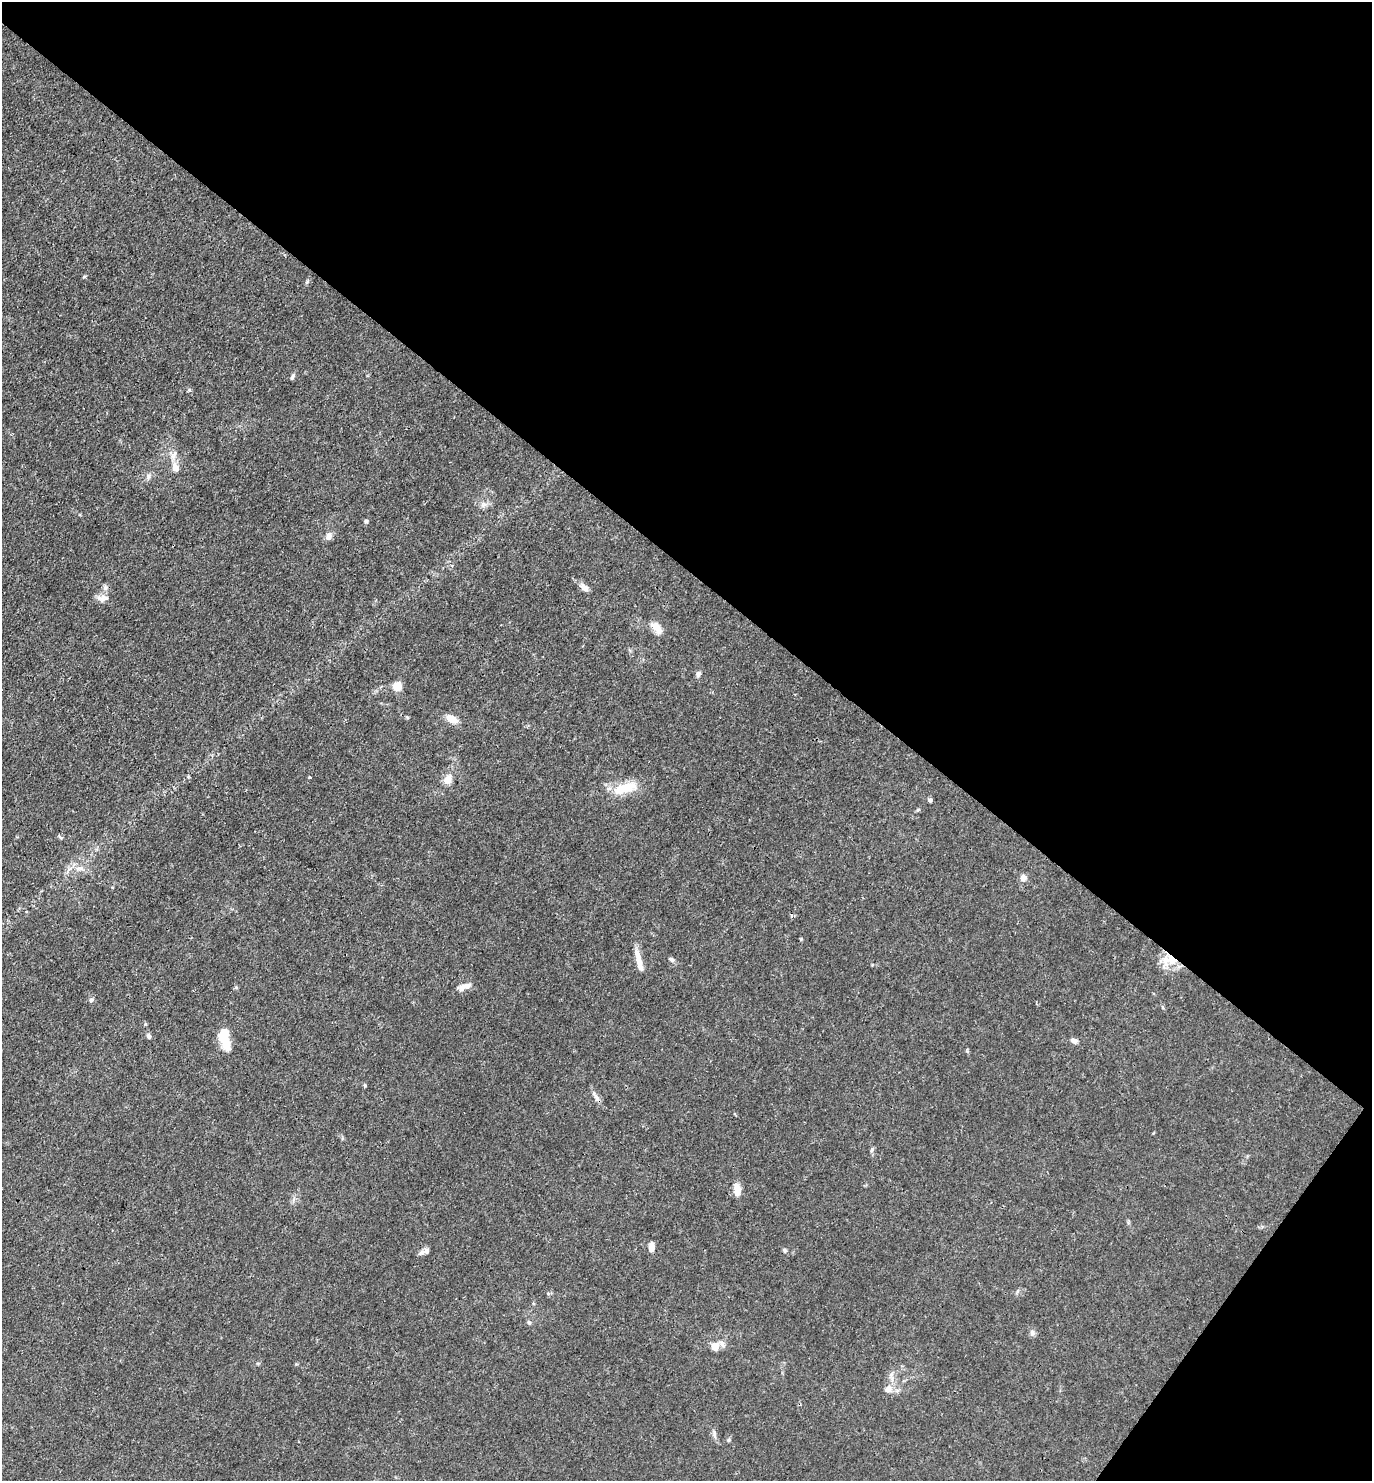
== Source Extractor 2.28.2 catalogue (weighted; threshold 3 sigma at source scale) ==
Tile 8 of 4 x 4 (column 4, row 2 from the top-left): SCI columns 4405-5774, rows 2961-4439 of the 5925 x 5919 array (HDU 1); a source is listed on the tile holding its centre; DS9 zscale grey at full resolution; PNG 1374 x 1483 px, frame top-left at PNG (2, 2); no overlay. Shown black and unused: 41% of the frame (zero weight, under 3 of 4 exposures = <1% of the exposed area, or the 3 px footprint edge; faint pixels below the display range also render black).
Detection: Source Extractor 2.28.2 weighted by HDU 2 'WHT'; one run over the whole footprint, this tile lists its part. Background 0.0243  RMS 0.0028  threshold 0.0126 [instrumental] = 3 sigma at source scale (4.5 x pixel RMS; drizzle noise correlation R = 1.50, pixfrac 1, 0.05/0.05 arcsec/px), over >= 5 px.
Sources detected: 48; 3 inside a brighter listed object's ellipse — not listed separately; the other 45 listed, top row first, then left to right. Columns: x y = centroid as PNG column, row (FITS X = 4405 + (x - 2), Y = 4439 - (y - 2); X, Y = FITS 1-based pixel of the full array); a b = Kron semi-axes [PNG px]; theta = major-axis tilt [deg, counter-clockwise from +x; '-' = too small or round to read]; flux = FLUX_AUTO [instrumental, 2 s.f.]
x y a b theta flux
307 282 6 5 - 0.45
292 377 9 4 64 0.67
173 455 13 9 54 1.9
175 468 12 8 -82 2.4
148 476 8 6 -78 0.87
484 504 11 7 7 1.4
366 521 6 5 - 0.5
329 536 10 7 60 1.6
105 587 10 6 -81 0.94
584 588 11 7 -39 1.7
102 598 17 8 -2 1.8
658 629 20 9 -66 2.6
698 674 7 6 - 0.8
397 686 7 7 - 5.2
452 719 14 8 -30 3.3
310 777 4 3 - 0.33
448 779 12 9 55 2.7
625 788 34 13 18 7.9
930 800 6 5 - 0.63
918 810 6 4 2 0.37
60 837 8 3 -45 0.37
80 868 13 6 4 2
1023 878 8 8 - 1.5
638 958 28 7 -73 3.3
671 959 8 6 -34 0.69
1172 961 20 16 -47 6.4
464 986 18 7 20 2.1
91 1000 7 5 86 0.63
149 1036 7 6 - 0.7
225 1039 23 10 -77 7.5
1074 1041 8 6 -16 1.1
365 1085 4 3 - 0.46
597 1098 12 6 -67 1.4
872 1150 7 5 70 0.57
737 1190 15 9 -82 2.7
651 1247 10 6 86 2.1
784 1250 7 4 -84 0.5
421 1252 13 6 27 0.99
548 1293 6 4 -19 0.37
529 1322 7 5 -49 0.52
1032 1333 8 7 - 0.9
715 1346 5 5 - 8
888 1389 11 9 38 2
714 1434 10 5 -85 0.89
728 1440 5 5 - 0.39
Overlapping masked pixels (flux is a lower limit): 1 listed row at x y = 1172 961
Unlisted compact peaks at least as high as the median listed source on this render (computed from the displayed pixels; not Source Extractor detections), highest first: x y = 189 390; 84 277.